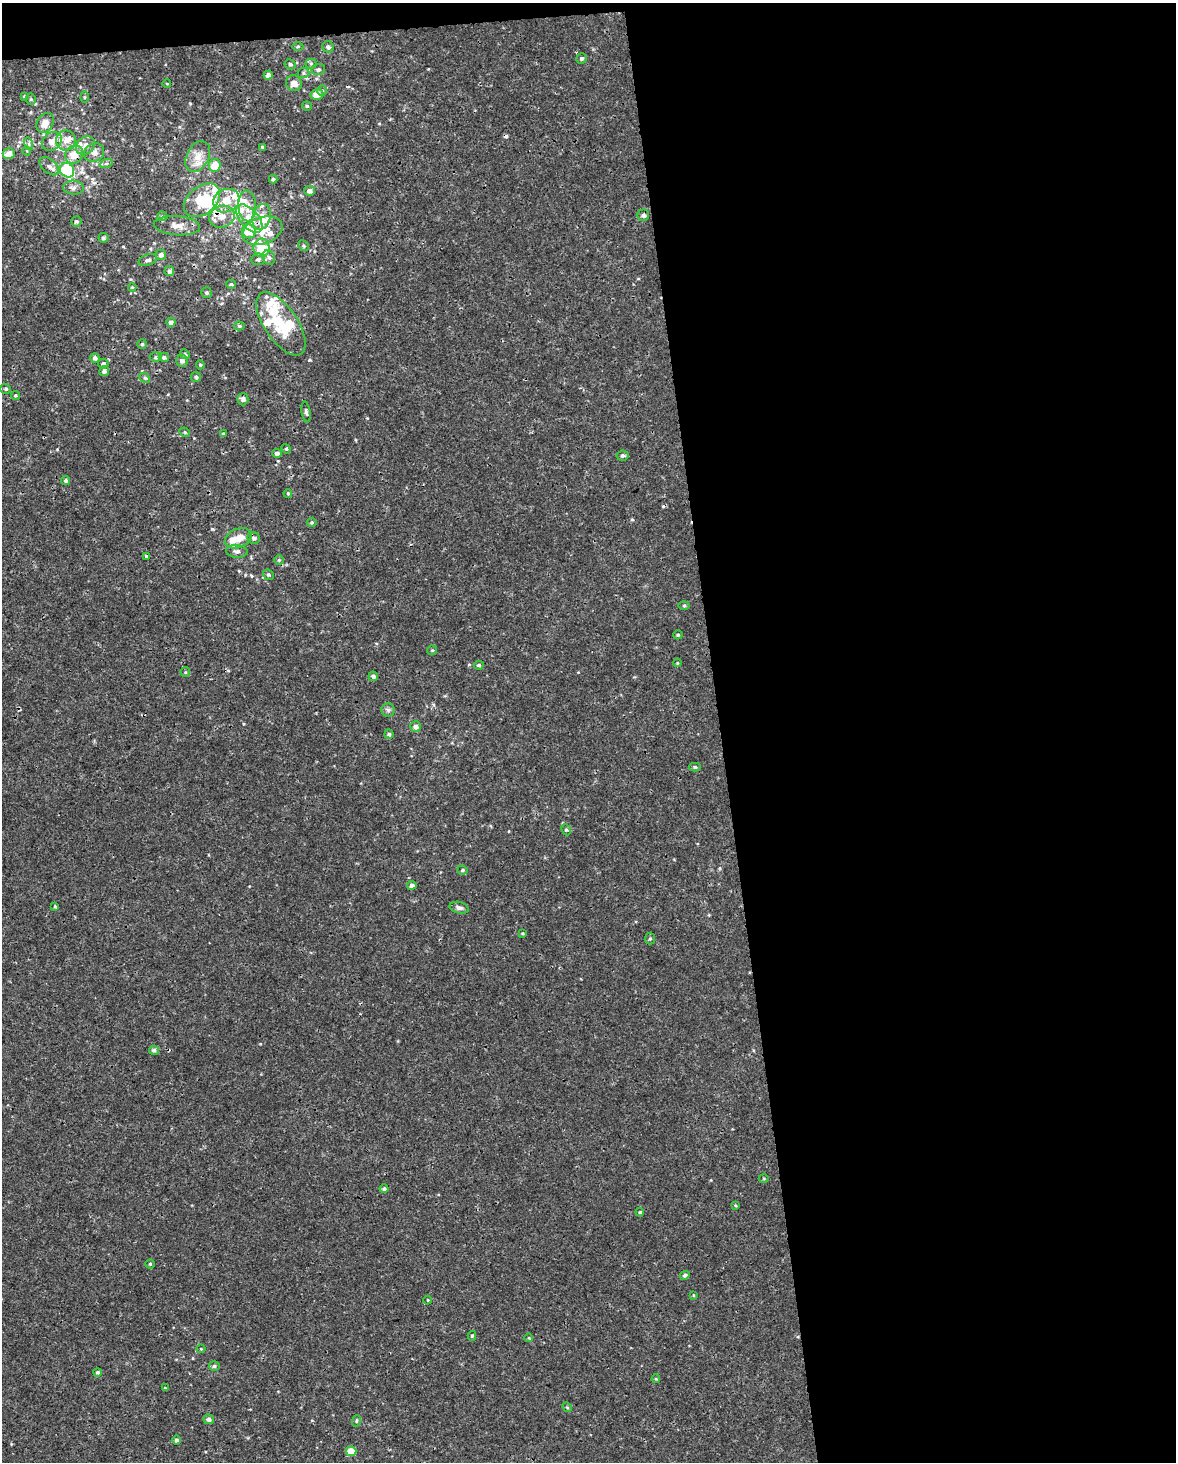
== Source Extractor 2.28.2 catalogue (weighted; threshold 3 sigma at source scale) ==
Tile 4 of 4 x 3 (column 4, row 1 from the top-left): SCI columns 3521-4694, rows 2979-4438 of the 4694 x 4454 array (HDU 1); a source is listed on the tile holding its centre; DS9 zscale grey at full resolution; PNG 1178 x 1464 px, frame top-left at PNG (2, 3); each listed source drawn as its Kron ellipse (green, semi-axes under 4 px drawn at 4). Shown black and unused: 40% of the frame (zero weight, under 3 of 4 exposures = <1% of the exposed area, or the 3 px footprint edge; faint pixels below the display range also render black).
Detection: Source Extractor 2.28.2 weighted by HDU 2 'WHT'; one run over the whole footprint, this tile lists its part. Background 5.86e-04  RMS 8.8e-04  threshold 0.00397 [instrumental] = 3 sigma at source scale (4.5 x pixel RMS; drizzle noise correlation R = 1.50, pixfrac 1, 0.0396/0.0396 arcsec/px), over >= 5 px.
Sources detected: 157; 1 inside a brighter object's white glare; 2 cosmic-ray / hot-pixel residue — neither listed nor drawn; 26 inside a brighter listed object's ellipse — not listed separately; the other 128 listed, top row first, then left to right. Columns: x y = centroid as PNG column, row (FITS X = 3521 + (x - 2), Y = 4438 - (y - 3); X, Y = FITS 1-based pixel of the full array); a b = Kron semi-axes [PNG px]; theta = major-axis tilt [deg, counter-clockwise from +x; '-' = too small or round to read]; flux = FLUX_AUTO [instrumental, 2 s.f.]
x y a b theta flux
298 46 5 3 - 0.1
328 47 6 5 - 0.29
582 58 5 5 - 0.17
290 64 6 5 - 0.19
311 64 5 5 - 0.16
318 69 7 5 8 0.19
303 73 6 5 - 0.16
268 75 4 4 - 0.41
294 83 8 8 - 0.6
167 84 4 2 - 0.065
322 91 5 5 - 0.15
317 94 6 5 - 0.88
24 96 4 3 - 0.08
84 97 5 3 - 0.089
31 99 5 5 - 0.12
307 106 5 4 - 0.14
45 123 10 8 58 0.96
52 141 10 8 39 0.7
66 141 10 10 - 0.68
29 144 6 4 -73 0.18
85 145 10 8 43 0.64
262 147 3 3 - 0.12
27 151 5 3 - 0.079
94 153 10 9 - 0.45
9 154 6 5 - 0.87
74 154 10 8 53 1.3
198 157 16 11 62 1.1
106 164 7 4 19 0.15
215 165 6 6 - 1.6
49 166 11 7 -42 0.36
67 170 8 6 -49 8.3
273 179 4 4 - 0.17
73 188 10 7 -2 0.36
309 191 5 5 - 0.31
202 200 20 14 39 3.3
226 201 13 11 26 1.6
247 206 15 9 -87 0.9
643 215 6 6 - 0.27
162 216 5 4 - 0.14
222 217 13 11 18 0.97
262 217 13 9 75 0.85
249 218 17 9 -48 1.5
76 221 5 5 - 0.17
177 226 23 9 -4 0.89
249 231 7 6 - 2
262 231 21 13 18 1.7
103 238 5 5 - 0.15
303 246 6 5 - 0.14
261 248 9 8 - 2.1
161 255 5 5 - 0.36
269 257 7 6 - 0.24
258 259 7 5 8 0.24
148 260 9 5 17 0.26
169 271 5 5 - 0.25
231 284 5 4 - 0.11
132 287 4 4 - 0.099
207 293 5 5 - 0.14
171 322 4 4 - 0.34
281 324 36 16 -56 4.4
239 326 5 4 - 0.14
142 344 5 5 - 0.14
185 354 5 4 - 0.12
156 357 6 4 0 0.15
164 357 5 4 - 0.22
95 358 5 4 - 0.32
182 361 6 6 - 0.35
103 364 5 5 - 0.22
200 365 4 3 - 0.1
104 371 5 5 - 0.34
196 377 5 5 - 0.16
145 378 6 4 -43 0.14
6 389 5 5 - 0.16
15 395 4 4 - 0.12
243 399 6 5 - 0.3
306 412 10 4 -82 0.21
185 432 5 4 - 0.13
223 434 4 4 - 0.13
286 449 5 4 - 0.12
277 453 4 4 - 0.32
623 456 6 5 - 0.2
66 481 5 4 - 0.17
288 493 4 3 - 0.098
312 522 5 5 - 0.12
238 538 14 9 23 1.3
254 538 6 5 - 0.24
237 551 11 6 -6 0.37
147 556 4 3 - 0.27
279 560 5 5 - 0.11
268 575 6 5 - 0.15
684 605 5 3 - 0.11
678 635 4 4 - 0.14
432 650 5 4 - 0.11
677 663 4 3 - 0.075
479 665 5 4 - 0.14
185 672 5 4 - 0.11
373 676 5 4 - 0.2
388 710 6 6 - 0.23
416 727 5 5 - 0.41
389 734 5 4 - 0.16
695 767 5 4 - 0.14
566 830 6 4 -65 0.14
462 870 5 4 - 0.14
412 885 4 4 - 0.32
55 906 4 3 - 0.093
459 908 9 5 -14 0.31
522 933 4 3 - 0.082
650 939 6 5 - 0.13
154 1050 5 4 - 0.22
764 1178 5 3 - 0.092
384 1189 4 4 - 0.18
735 1205 4 3 - 0.087
640 1212 4 3 - 0.1
150 1264 4 4 - 0.11
685 1275 5 4 - 0.19
693 1295 4 2 - 0.065
428 1300 4 3 - 0.067
472 1336 5 4 - 0.13
529 1338 4 3 - 0.067
201 1349 4 4 - 0.092
214 1366 5 4 - 0.18
97 1372 4 4 - 0.15
656 1379 4 3 - 0.083
165 1388 3 2 - 0.073
567 1407 5 4 - 0.098
209 1419 5 5 - 0.27
356 1421 6 3 72 0.11
176 1440 4 4 - 0.2
351 1451 5 4 - 1.7
Overlapping masked pixels (flux is a lower limit): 4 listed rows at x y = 74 154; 222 217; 281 324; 147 556